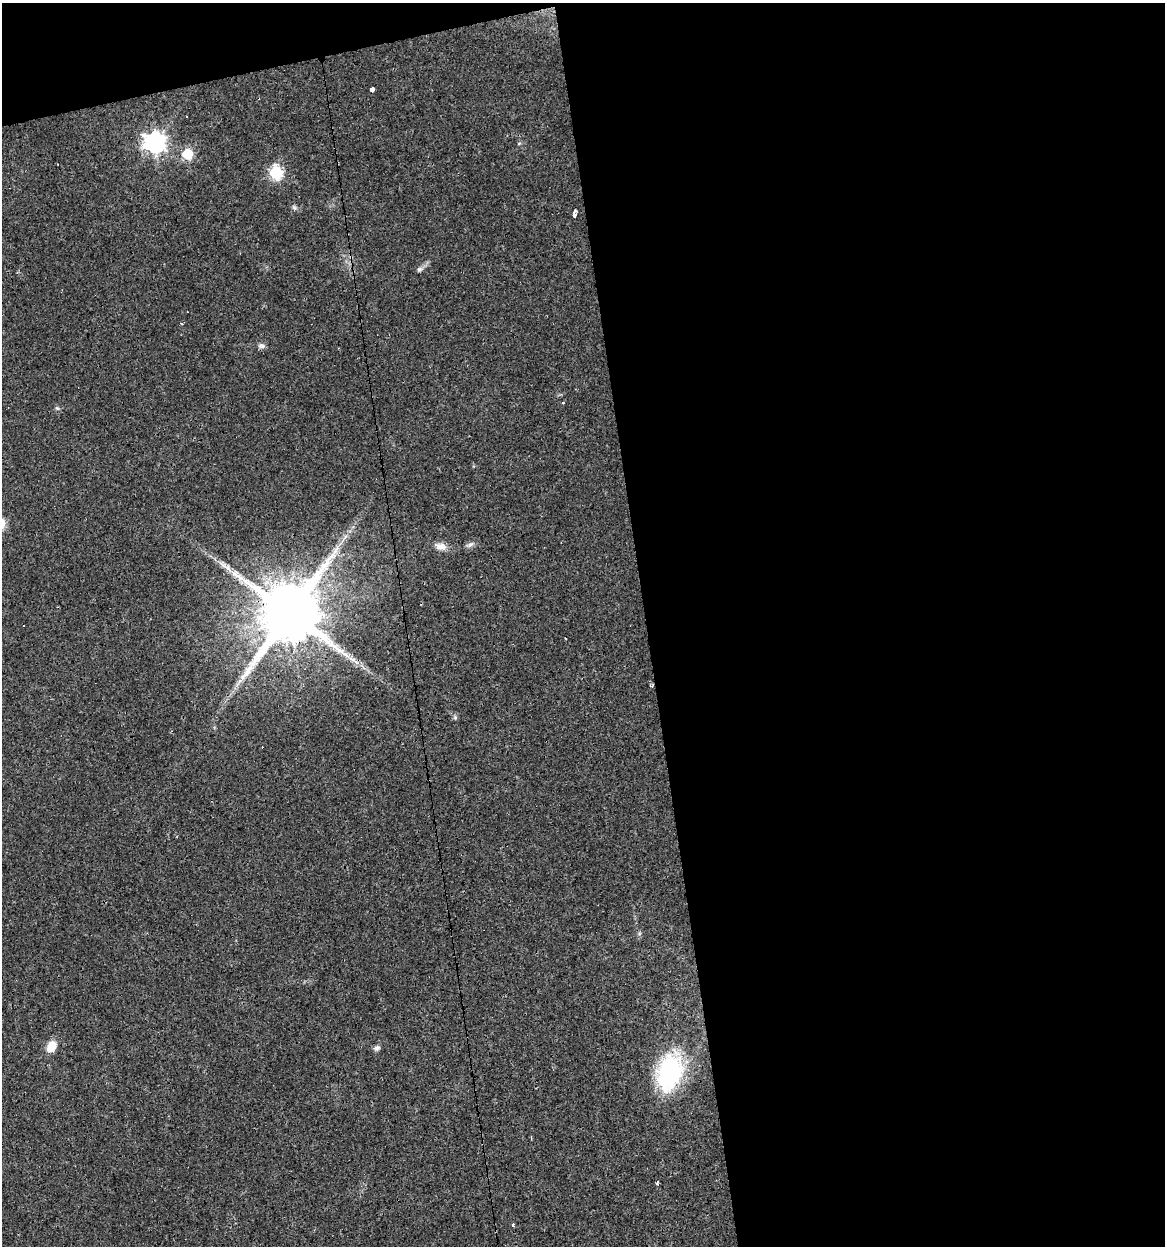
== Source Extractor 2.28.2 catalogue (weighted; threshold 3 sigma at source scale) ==
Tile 4 of 4 x 4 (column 4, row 1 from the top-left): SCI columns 3520-4682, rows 3735-4978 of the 4761 x 4978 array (HDU 1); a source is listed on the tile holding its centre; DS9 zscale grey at full resolution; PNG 1167 x 1248 px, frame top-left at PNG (2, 3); no overlay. Shown black and unused: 47% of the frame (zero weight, under 3 of 4 exposures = <1% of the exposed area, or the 3 px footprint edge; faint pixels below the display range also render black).
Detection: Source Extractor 2.28.2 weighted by HDU 2 'WHT'; one run over the whole footprint, this tile lists its part. Background 0.021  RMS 0.0031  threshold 0.0139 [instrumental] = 3 sigma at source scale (4.5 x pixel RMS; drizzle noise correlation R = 1.50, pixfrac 1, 0.0396/0.0396 arcsec/px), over >= 5 px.
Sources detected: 26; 3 cosmic-ray / hot-pixel residue — not listed; the other 23 listed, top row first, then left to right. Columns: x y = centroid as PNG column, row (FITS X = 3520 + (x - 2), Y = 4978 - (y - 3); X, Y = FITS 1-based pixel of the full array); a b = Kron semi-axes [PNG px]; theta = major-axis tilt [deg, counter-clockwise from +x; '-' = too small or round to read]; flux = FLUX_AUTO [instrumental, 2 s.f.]
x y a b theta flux
372 90 4 3 - 4.5
155 142 8 8 - 170
187 154 6 6 - 18
276 172 7 6 - 40
294 207 6 5 - 0.59
574 214 6 3 81 6
419 269 8 6 39 0.81
182 323 4 3 - 0.53
261 346 10 7 -6 1
563 402 3 3 - 0.97
57 408 6 4 -18 0.41
470 544 11 5 31 1
441 547 15 9 -10 2.4
228 568 11 6 -76 1.3
289 613 17 15 58 3200
23 626 2 2 - 0.26
352 659 14 6 -24 2.1
455 717 6 5 - 0.55
51 1046 13 9 58 4.3
377 1048 9 6 28 0.88
669 1072 44 27 74 33
658 1182 4 3 - 1.1
513 1224 4 3 - 0.9
Overlapping masked pixels (flux is a lower limit): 1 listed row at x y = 289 613